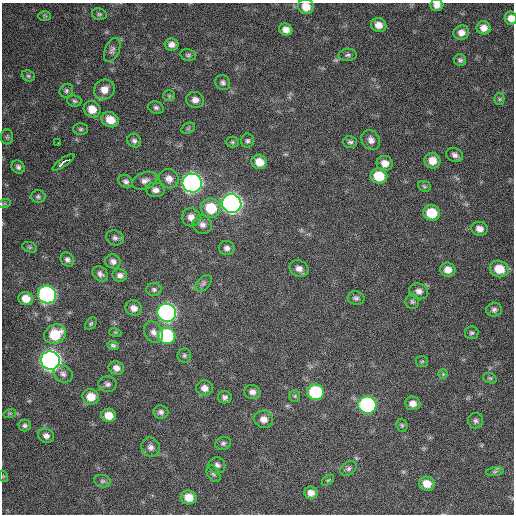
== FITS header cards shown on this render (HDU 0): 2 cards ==
NAXIS1  =                  512 / Axis length
NAXIS2  =                  512 / Axis length

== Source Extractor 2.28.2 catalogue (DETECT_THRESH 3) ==
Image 512 x 512 px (HDU 0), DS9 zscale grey, 1 PNG px = 1 image px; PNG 516 x 516 px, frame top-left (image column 1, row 512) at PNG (2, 3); each listed source drawn as its Kron ellipse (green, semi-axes under 4 px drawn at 4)
Background 330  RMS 19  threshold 56.3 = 3 sigma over >= 5 px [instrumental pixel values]
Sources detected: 118; all 118 listed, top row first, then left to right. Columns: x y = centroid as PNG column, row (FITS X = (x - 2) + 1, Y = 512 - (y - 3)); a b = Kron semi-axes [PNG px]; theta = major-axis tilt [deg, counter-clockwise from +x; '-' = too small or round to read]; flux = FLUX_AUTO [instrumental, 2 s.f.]
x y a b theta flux
437 5 6 5 - 6800
306 7 8 7 - 17000
99 14 7 5 -14 2400
45 16 6 5 - 1700
511 18 6 6 - 9700
379 25 8 7 - 10000
484 28 7 6 - 9300
286 30 6 6 - 8300
461 33 8 7 - 8000
172 44 7 6 - 6500
112 50 13 7 66 5200
188 55 8 5 -13 2700
348 55 9 6 4 3400
460 60 6 6 - 3100
28 76 7 5 -22 2300
223 83 8 7 - 3800
104 90 10 9 - 13000
66 91 7 6 - 2900
169 96 6 5 - 1900
499 99 5 5 - 1900
195 100 9 8 - 7300
74 101 7 5 -4 2500
156 107 8 6 -21 3200
92 109 9 8 - 16000
110 120 9 7 -29 15000
188 128 7 5 30 2000
81 129 7 5 0 2400
7 137 7 6 - 2900
371 140 11 9 -57 7100
134 141 7 6 - 3700
247 141 7 6 - 3200
232 142 6 5 - 2200
350 142 7 6 - 3200
58 143 2 2 - 3600
455 155 9 6 -27 5000
432 161 8 8 - 13000
63 162 13 3 35 31000
259 162 8 7 - 15000
385 163 8 7 - 10000
18 167 7 6 - 3600
379 176 8 7 - 34000
169 179 10 9 - 10000
145 181 13 8 21 7400
126 182 8 6 -38 3900
192 183 9 9 - 750000
424 186 6 5 - 1900
155 190 9 7 -4 6300
38 196 7 6 - 2800
4 204 6 4 18 1600
232 204 10 9 - 770000
211 208 10 9 - 39000
432 213 8 7 - 36000
191 217 9 9 - 9000
202 225 10 9 - 6700
479 229 8 7 - 8000
115 238 9 7 -23 4300
30 247 8 5 -19 1900
227 248 8 7 - 4600
67 260 7 6 - 4100
113 261 8 7 - 5200
299 269 10 8 -23 7600
499 269 9 8 - 23000
448 270 7 7 - 9500
100 274 8 6 -40 4500
120 275 7 6 - 5300
203 283 10 6 45 3500
154 290 7 6 - 2800
419 291 9 8 - 6300
47 295 9 9 - 400000
26 298 7 6 - 14000
356 298 8 6 -13 3500
412 301 7 7 - 2900
134 308 8 7 - 8000
494 310 8 7 - 3900
167 313 9 9 - 610000
91 324 7 5 49 2100
115 332 6 4 -18 1600
154 332 11 8 -57 7100
472 333 7 6 - 2700
55 334 11 9 23 39000
166 336 9 8 - 110000
113 345 6 4 -23 2700
184 355 7 6 - 2600
50 361 9 9 - 910000
422 361 6 5 - 1700
116 368 8 6 -22 6500
63 374 10 8 -35 5800
443 374 5 5 - 1600
490 378 7 5 -20 2100
107 384 9 7 -6 4400
204 388 8 7 - 7200
252 392 8 7 - 5700
315 392 8 8 - 82000
295 396 6 5 - 2000
91 397 8 8 - 19000
225 397 7 6 - 4100
413 403 8 7 - 8200
367 405 9 8 - 230000
161 412 7 6 - 4000
10 413 6 4 17 1800
109 415 7 6 - 15000
264 419 9 8 - 8400
476 421 7 7 - 3600
25 425 6 6 - 3200
402 425 7 5 -69 2100
46 436 8 7 - 5800
223 443 8 6 16 3100
151 447 10 9 - 5900
217 465 8 8 - 4900
348 469 9 6 33 3600
495 472 9 4 9 2500
213 474 9 6 -59 3300
3 476 6 4 -73 1400
328 480 7 3 36 1500
102 481 8 6 -14 3100
427 484 8 7 - 15000
311 493 7 6 - 8600
189 497 8 7 - 16000
At the frame edge (FLAGS 8, measured only in part): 3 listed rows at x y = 437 5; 306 7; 511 18